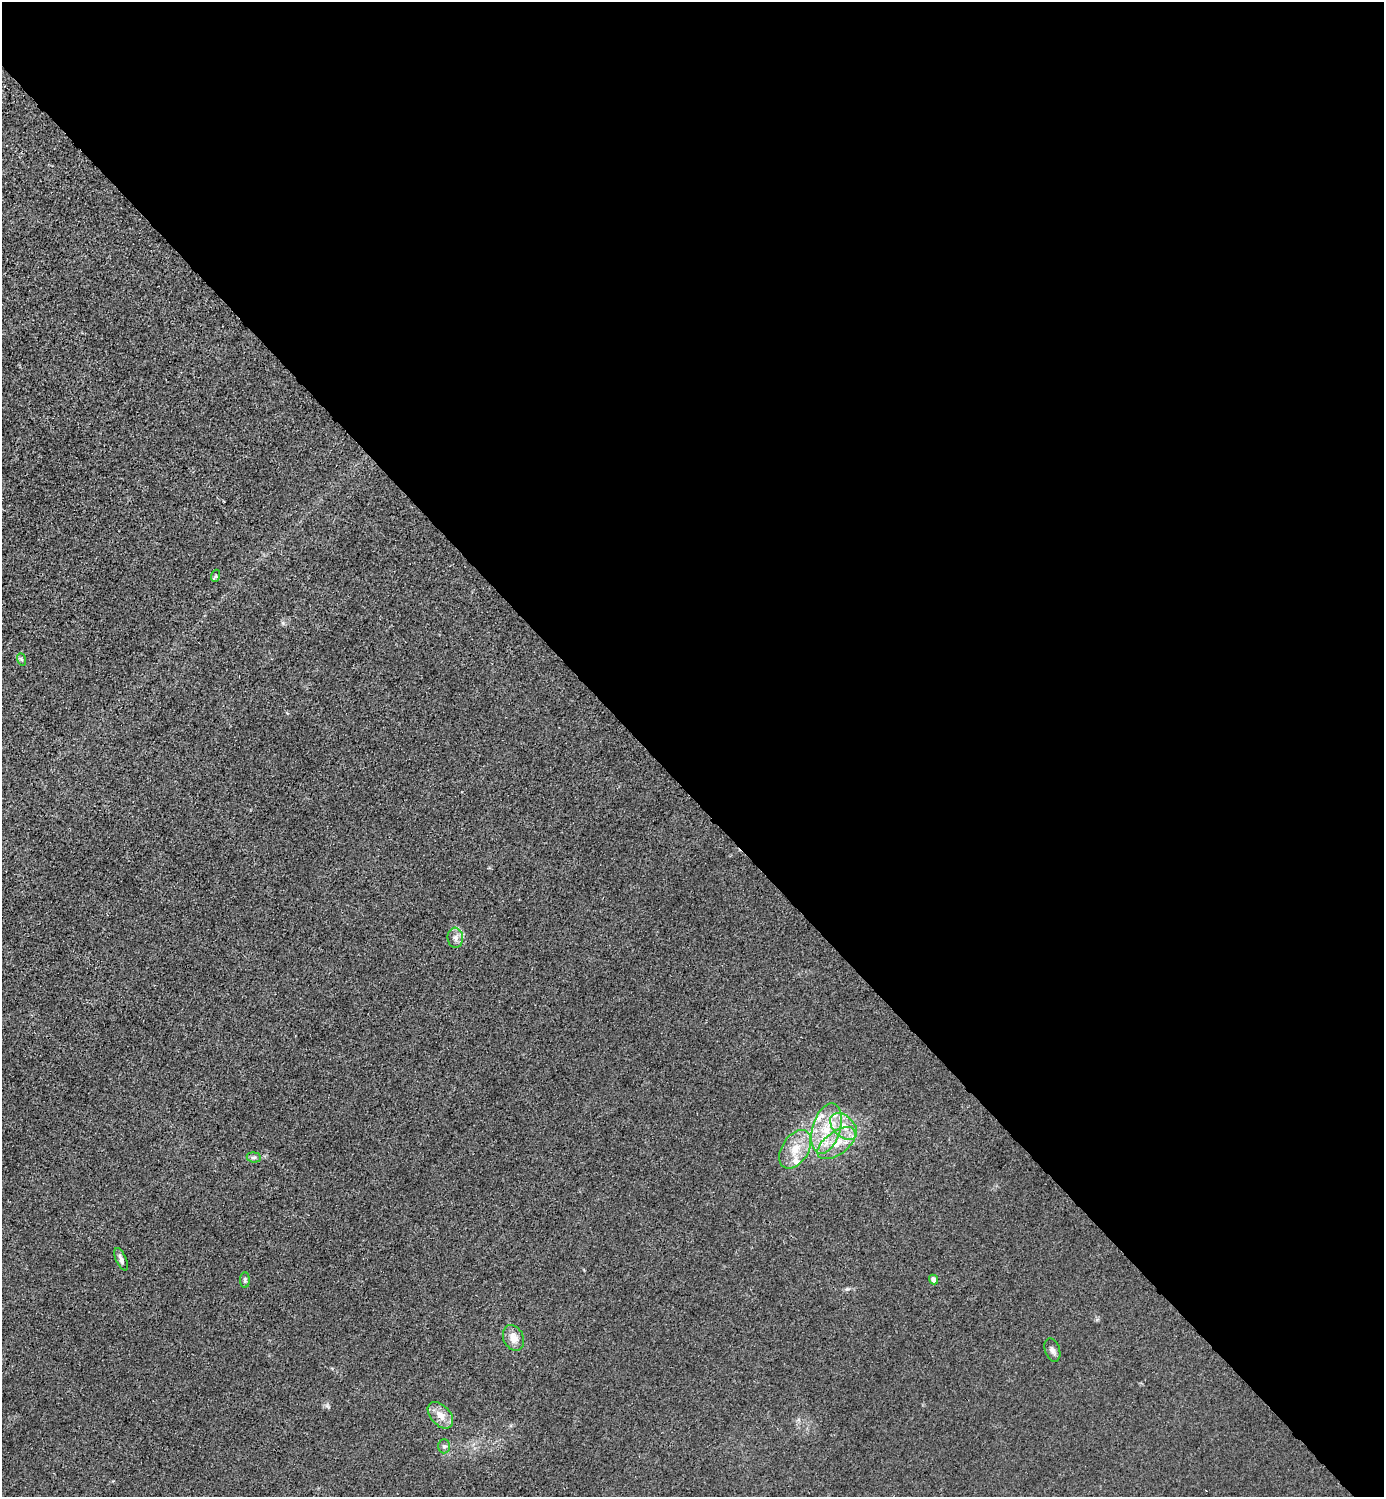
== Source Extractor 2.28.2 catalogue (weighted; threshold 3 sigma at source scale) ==
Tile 8 of 4 x 4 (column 4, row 2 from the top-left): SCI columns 4446-5827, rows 2993-4487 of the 5985 x 5985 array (HDU 1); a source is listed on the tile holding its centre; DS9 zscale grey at full resolution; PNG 1386 x 1499 px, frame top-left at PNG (2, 2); each listed source drawn as its Kron ellipse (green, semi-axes under 4 px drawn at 4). Shown black and unused: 53% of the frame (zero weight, under 3 of 4 exposures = <1% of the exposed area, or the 3 px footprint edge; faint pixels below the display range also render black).
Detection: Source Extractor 2.28.2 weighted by HDU 2 'WHT'; one run over the whole footprint, this tile lists its part. Background 0.0221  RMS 0.0062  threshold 0.0279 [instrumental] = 3 sigma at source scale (4.5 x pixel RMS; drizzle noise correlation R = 1.50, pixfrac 1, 0.05/0.05 arcsec/px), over >= 5 px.
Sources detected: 18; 3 inside a brighter listed object's ellipse — not listed separately; the other 15 listed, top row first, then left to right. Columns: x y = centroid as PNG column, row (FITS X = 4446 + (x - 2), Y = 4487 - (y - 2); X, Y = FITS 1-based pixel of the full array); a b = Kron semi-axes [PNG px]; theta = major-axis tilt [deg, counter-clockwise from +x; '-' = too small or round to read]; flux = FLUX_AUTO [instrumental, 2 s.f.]
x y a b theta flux
215 576 6 4 70 0.93
21 659 6 4 -70 0.94
455 938 10 7 -85 3.2
844 1126 16 10 -45 9.7
826 1128 26 14 73 20
837 1143 22 11 36 13
795 1149 21 13 57 13
254 1157 7 5 -7 1.4
121 1259 12 5 -67 2.5
933 1279 5 4 - 3.4
245 1280 8 5 -90 1.2
513 1338 13 10 -64 6.6
1052 1350 12 7 -71 2.5
440 1415 15 9 -48 7.6
444 1446 7 6 - 1.6